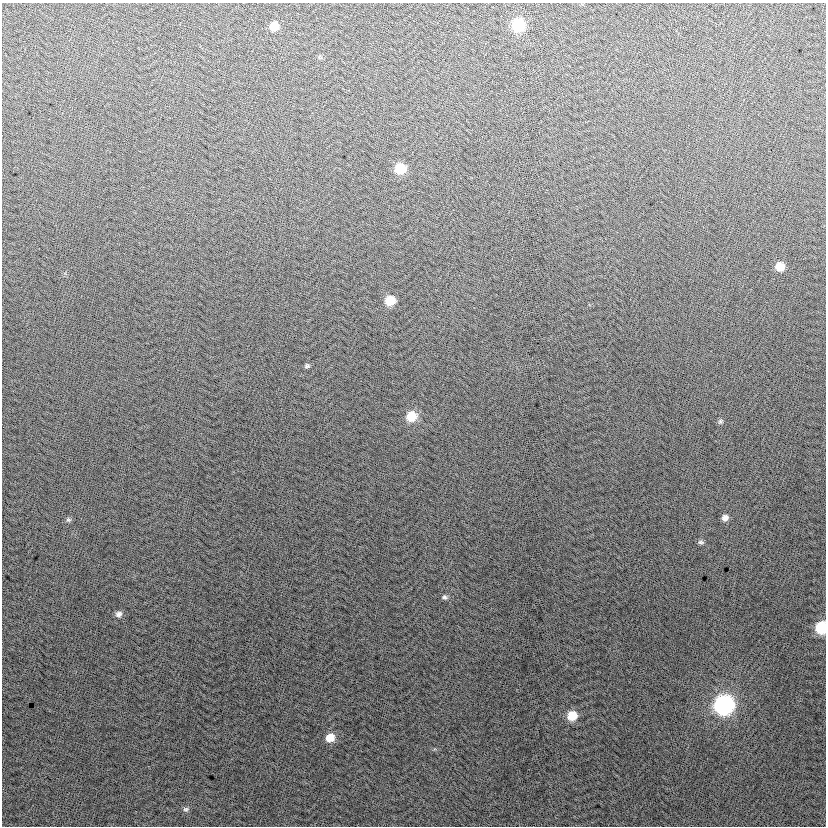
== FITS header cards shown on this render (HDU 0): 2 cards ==
NAXIS1  =                  824
NAXIS2  =                  824

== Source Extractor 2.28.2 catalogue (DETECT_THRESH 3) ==
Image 824 x 824 px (HDU 0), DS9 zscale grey, 1 PNG px = 1 image px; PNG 828 x 828 px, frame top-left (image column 1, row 824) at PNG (2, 3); no overlay
Background 5.04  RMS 13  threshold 40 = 3 sigma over >= 5 px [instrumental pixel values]
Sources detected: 19; all 19 listed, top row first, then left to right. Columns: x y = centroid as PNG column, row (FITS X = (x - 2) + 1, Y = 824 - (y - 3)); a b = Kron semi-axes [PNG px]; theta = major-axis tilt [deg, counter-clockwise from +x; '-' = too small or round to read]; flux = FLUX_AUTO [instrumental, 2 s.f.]
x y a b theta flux
518 25 9 8 - 60000
274 26 8 7 - 12000
320 58 6 4 -2 1400
400 169 9 8 - 26000
780 267 8 8 - 13000
390 301 8 8 - 20000
307 366 7 5 1 1900
411 416 11 10 - 19000
720 421 8 6 51 1800
725 518 7 7 - 4800
68 520 7 6 - 1800
701 542 8 6 -7 2100
445 597 8 6 -13 2400
119 614 8 7 - 3800
822 627 10 8 -87 35000
724 705 10 10 - 270000
572 716 9 8 - 19000
330 738 9 8 - 12000
186 809 8 6 -1 2200
At the frame edge (FLAGS 8, measured only in part): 1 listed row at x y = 822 627